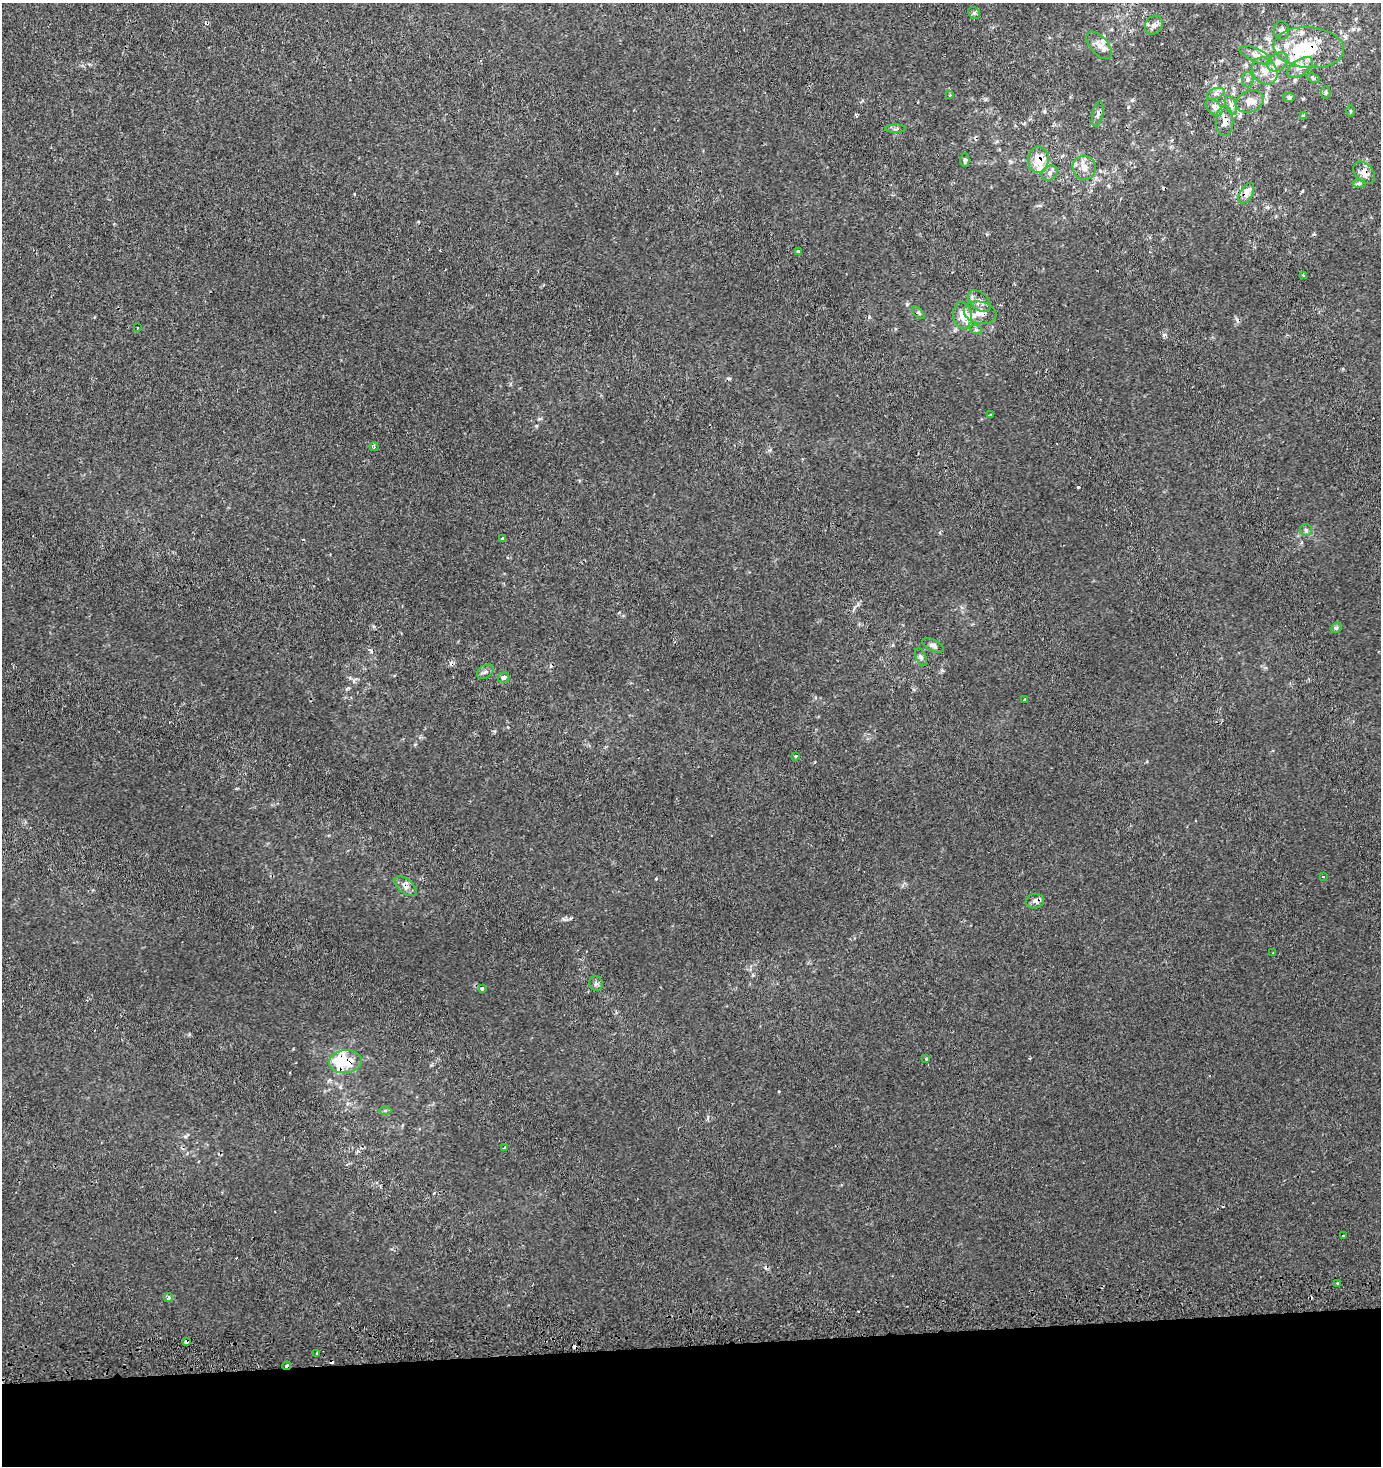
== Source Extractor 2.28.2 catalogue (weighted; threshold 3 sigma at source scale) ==
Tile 8 of 3 x 3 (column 2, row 3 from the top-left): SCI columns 1408-2786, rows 34-1497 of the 4188 x 4463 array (HDU 1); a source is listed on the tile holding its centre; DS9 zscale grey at full resolution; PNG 1383 x 1468 px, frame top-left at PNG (2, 3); each listed source drawn as its Kron ellipse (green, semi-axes under 4 px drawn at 4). Shown black and unused: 8% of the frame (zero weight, under 2 of 3 exposures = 3% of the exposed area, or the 3 px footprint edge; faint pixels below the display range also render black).
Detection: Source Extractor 2.28.2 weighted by HDU 2 'WHT'; one run over the whole footprint, this tile lists its part. Background 7.90e-04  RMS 0.0026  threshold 0.0116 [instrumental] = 3 sigma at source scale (4.5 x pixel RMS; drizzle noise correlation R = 1.50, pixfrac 1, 0.0396/0.0396 arcsec/px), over >= 5 px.
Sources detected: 92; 2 inside a brighter object's white glare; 16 cosmic-ray / hot-pixel residue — neither listed nor drawn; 9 inside a brighter listed object's ellipse — not listed separately; the other 65 listed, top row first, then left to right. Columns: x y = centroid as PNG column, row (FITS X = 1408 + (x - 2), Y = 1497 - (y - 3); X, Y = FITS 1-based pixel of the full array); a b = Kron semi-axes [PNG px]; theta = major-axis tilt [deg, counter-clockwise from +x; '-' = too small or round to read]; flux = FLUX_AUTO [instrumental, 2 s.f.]
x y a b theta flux
974 13 6 5 - 0.46
1154 25 10 8 51 1.2
1281 30 9 7 -84 1.1
1099 45 17 8 -48 1.9
1309 48 35 20 -4 15
1255 55 17 6 -23 1.6
1278 62 11 8 38 1.6
1300 67 15 7 35 1.8
1265 71 14 11 -51 2.9
1313 78 7 4 -24 0.44
1248 79 8 6 89 0.71
1326 92 6 4 -86 0.51
1216 94 9 5 19 0.79
950 95 3 3 - 0.22
1289 97 6 4 -12 0.46
1250 101 14 10 21 2.6
1231 105 10 5 -67 0.94
1214 107 10 6 -45 1.1
1351 111 5 3 - 0.27
1098 114 13 5 78 0.91
1304 115 3 3 - 0.95
1225 121 15 8 -88 2
896 129 10 4 1 0.55
965 160 7 4 -90 0.62
1038 160 13 10 89 6.7
1084 168 12 11 - 2.4
1050 173 8 7 - 1.1
1364 173 12 8 -48 2
1359 183 6 4 2 0.46
1246 193 11 6 61 2.1
798 251 3 3 - 2
1303 275 3 3 - 0.36
979 301 13 8 -41 1.7
918 313 8 3 -45 0.37
980 313 16 11 -13 2.7
963 315 13 9 -85 3.5
137 328 3 2 - 0.46
976 330 6 4 -19 0.39
990 415 4 3 - 0.6
374 447 4 4 - 0.32
1306 530 6 6 - 0.57
502 538 3 3 - 0.35
1336 628 6 4 40 0.44
933 645 11 5 -24 0.77
921 657 9 5 -65 0.63
485 672 9 6 35 0.72
504 677 5 5 - 1.2
1025 699 3 3 - 0.56
795 756 3 2 - 0.28
1323 876 4 2 - 0.17
406 886 13 7 -39 1.4
1035 901 9 7 9 1.1
1273 952 4 2 - 0.18
596 984 7 7 - 0.69
482 988 3 3 - 0.95
926 1059 3 3 - 0.41
345 1062 16 11 6 5.7
385 1110 6 4 0 0.37
504 1148 4 3 - 0.69
1343 1236 2 2 - 0.2
1338 1283 3 3 - 0.74
169 1298 4 4 - 0.6
186 1342 4 3 - 2.3
317 1353 3 3 - 0.45
287 1366 4 3 - 3.8
Overlapping masked pixels (flux is a lower limit): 11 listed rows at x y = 1309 48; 1225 121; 1038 160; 1364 173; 1246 193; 980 313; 963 315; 406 886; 345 1062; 186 1342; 287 1366
Unlisted compact peaks at least as high as the median listed source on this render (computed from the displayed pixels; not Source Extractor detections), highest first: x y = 869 317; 494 731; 907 304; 779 1091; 1164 335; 1128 107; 942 670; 564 919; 348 688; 536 426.